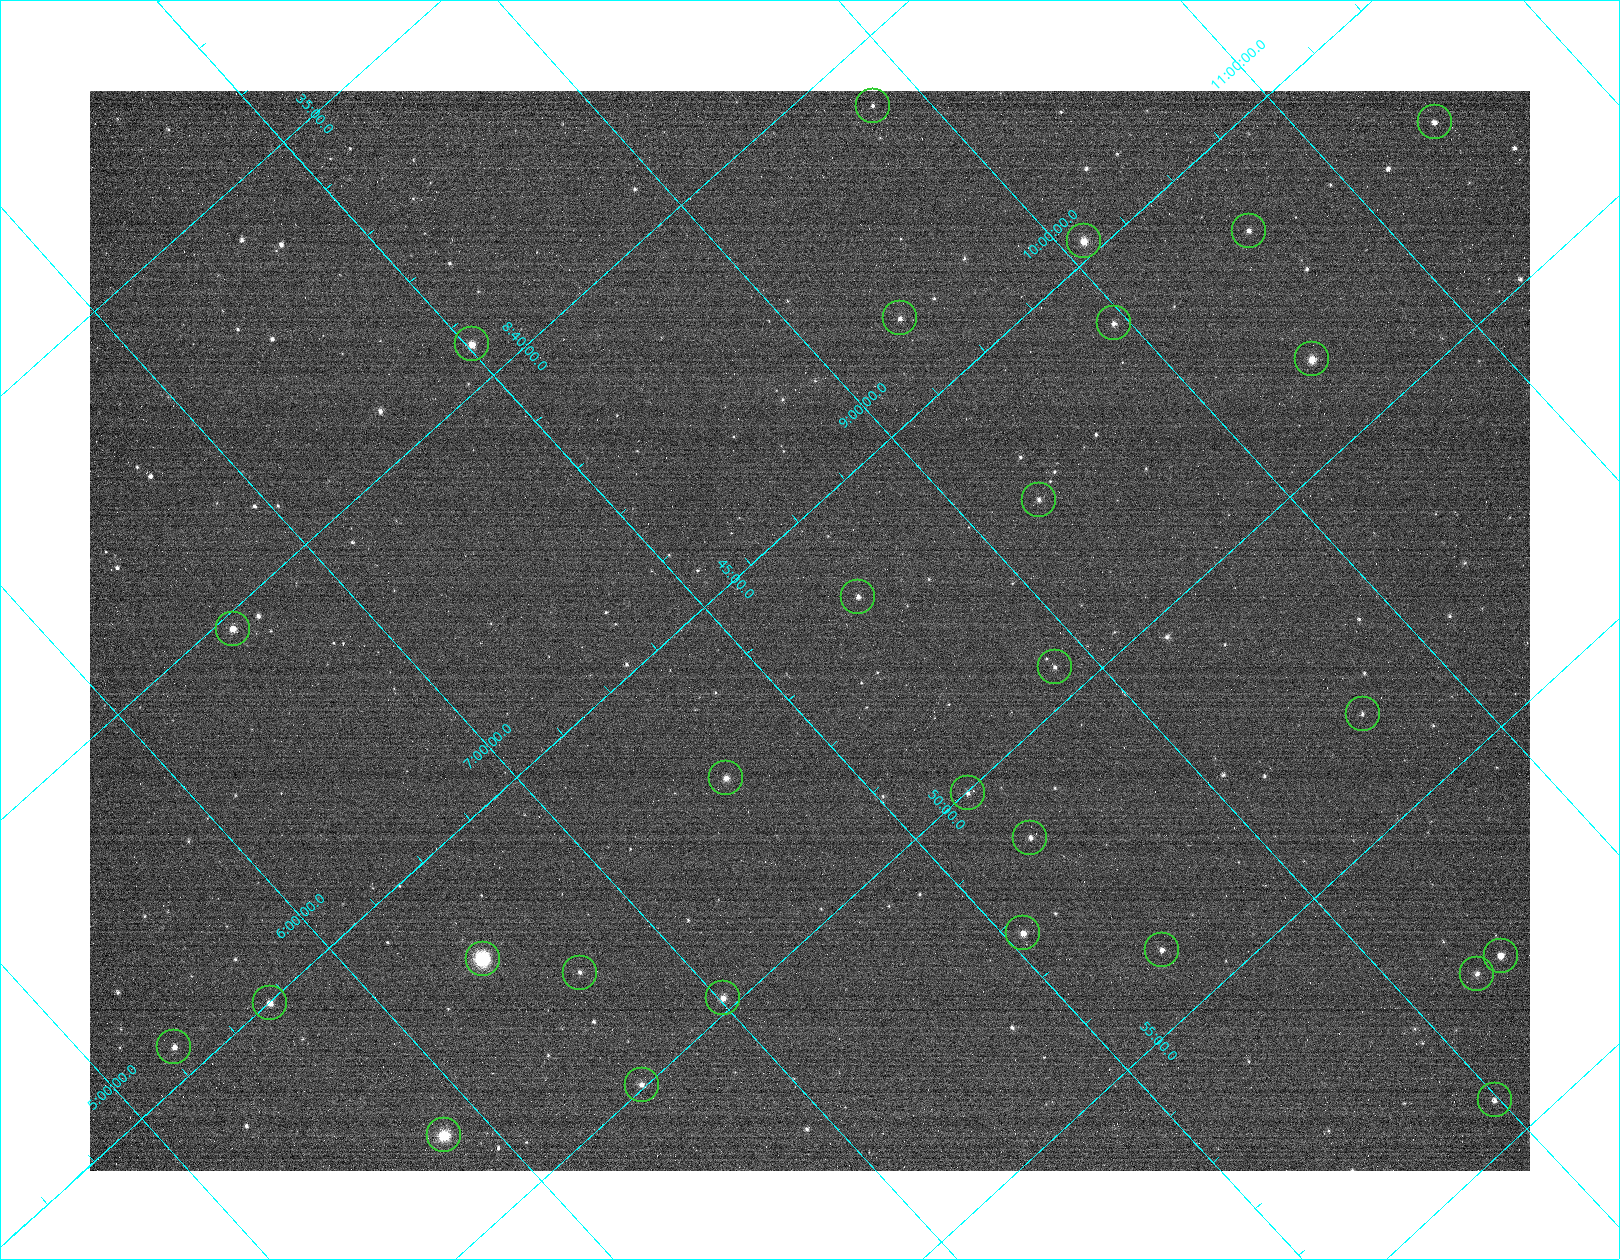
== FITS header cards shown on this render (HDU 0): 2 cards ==
NAXIS1  =                 1440
NAXIS2  =                 1080

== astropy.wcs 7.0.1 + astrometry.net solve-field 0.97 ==
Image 1440 x 1080 px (HDU 0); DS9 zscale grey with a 90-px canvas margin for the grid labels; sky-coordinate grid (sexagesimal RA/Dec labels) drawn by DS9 from the SOLVED WCS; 28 Tycho-2 reference stars matched to detected sources circled (green)
Header WCS: none
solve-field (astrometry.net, Tycho-2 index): SOLVED blind (the file carries no WCS)
Solved WCS: RA---TAN-SIP/DEC--TAN-SIP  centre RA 08:46:25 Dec +08:15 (131.60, +8.25 deg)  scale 14.2 arcsec/px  FOV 341.1' x 256.0'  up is -48 deg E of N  parity flipped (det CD > 0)
(file carries no celestial WCS; the grid is the blind solution)
Tycho-2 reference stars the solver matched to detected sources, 28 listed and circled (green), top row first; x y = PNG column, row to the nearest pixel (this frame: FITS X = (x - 90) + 1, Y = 1080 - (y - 91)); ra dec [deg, ICRS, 3 dp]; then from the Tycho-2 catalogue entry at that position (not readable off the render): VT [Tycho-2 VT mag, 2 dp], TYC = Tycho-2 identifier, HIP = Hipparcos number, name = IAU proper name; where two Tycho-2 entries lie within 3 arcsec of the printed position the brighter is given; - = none
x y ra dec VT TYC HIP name
873 106 130.217 +9.824 7.74 810-1113-1 42594 -
1435 122 131.783 +11.420 7.83 813-2785-1 43130 -
1249 231 131.602 +10.592 7.40 813-2738-1 43074 -
1084 241 131.188 +10.082 5.61 813-2941-1 42917 -
900 318 130.923 +9.340 7.34 810-915-1 42837 -
1114 323 131.512 +9.952 7.85 810-1802-1 43027 -
472 344 129.852 +8.018 6.57 797-1783-1 42462 -
1312 359 132.154 +10.433 7.11 813-1657-1 43245 -
1039 500 131.833 +9.265 8.16 810-2144-1 - -
858 597 131.635 +8.478 7.06 810-65-1 43084 -
233 629 130.056 +6.566 6.69 223-1426-1 42528 -
1055 667 132.371 +8.865 7.75 810-1779-1 43317 -
1363 714 133.339 +9.635 8.46 811-2336-1 - -
726 778 131.814 +7.609 7.30 810-249-1 43143 -
968 793 132.508 +8.274 8.20 810-854-1 43369 -
1030 838 132.807 +8.338 8.30 811-287-1 - -
1023 933 133.068 +8.063 6.65 811-707-1 43557 -
1162 950 133.491 +8.422 7.72 811-207-1 43692 -
1501 956 134.425 +9.388 6.29 811-1211-1 44010 -
483 959 131.694 +6.419 3.49 224-1333-1 43109 Ashlesha
580 973 131.993 +6.665 8.24 224-443-1 - -
1477 974 134.413 +9.271 8.26 811-1616-1 - -
723 998 132.453 +7.015 6.80 224-632-1 43350 -
270 1003 131.255 +5.681 6.15 224-141-1 42931 -
174 1047 131.130 +5.286 6.88 219-39-1 42899 -
642 1085 132.489 +6.547 6.94 224-587-1 43362 -
1495 1100 134.831 +8.982 7.51 811-1416-1 44133 -
444 1135 132.108 +5.838 4.33 224-1334-1 43234 -